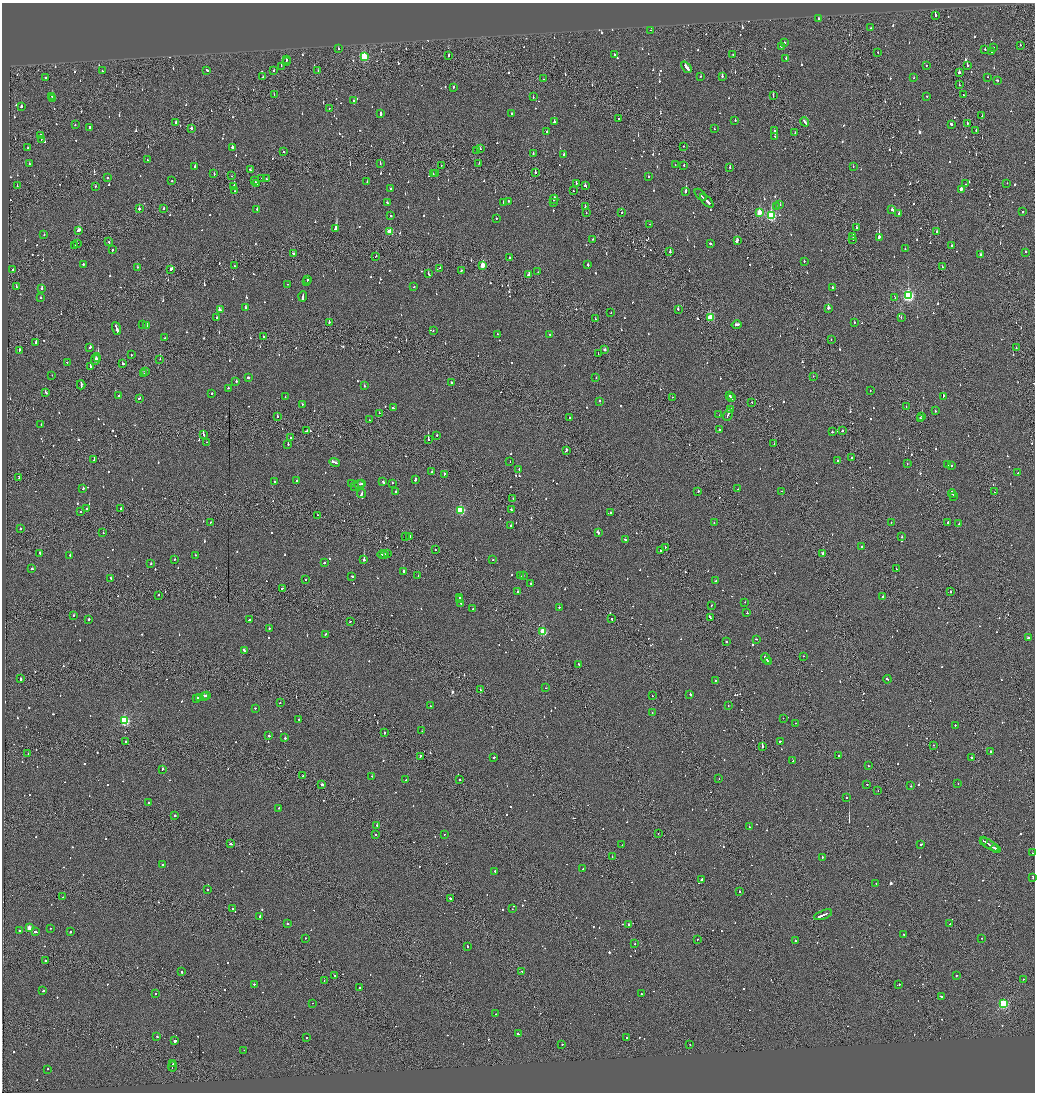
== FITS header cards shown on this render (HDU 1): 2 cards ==
NAXIS1  =                 2065
NAXIS2  =                 2180

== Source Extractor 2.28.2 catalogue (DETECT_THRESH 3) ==
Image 2065 x 2180 px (HDU 1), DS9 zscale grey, zoomed out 1/2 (1 PNG px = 2 x 2 image px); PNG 1037 x 1094 px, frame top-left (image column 1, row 2179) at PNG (2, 3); each listed source drawn as its Kron ellipse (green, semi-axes under 4 px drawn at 4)
Background -0.0718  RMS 0.063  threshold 0.189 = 3 sigma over >= 5 px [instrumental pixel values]
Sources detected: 1276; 88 cannot appear on this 1/2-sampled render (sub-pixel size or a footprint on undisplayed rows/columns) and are neither listed nor drawn; of the other 1188, the 500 brightest by FLUX_AUTO listed and drawn (688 fainter detections omitted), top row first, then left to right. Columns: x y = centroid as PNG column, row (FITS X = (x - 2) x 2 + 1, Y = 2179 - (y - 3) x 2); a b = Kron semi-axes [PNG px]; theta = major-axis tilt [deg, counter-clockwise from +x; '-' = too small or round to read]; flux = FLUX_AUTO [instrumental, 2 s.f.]
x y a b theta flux
935 15 2 2 - 350
818 19 2 2 - 53
871 28 2 2 - 77
650 30 2 1 - 46
785 42 2 2 - 91
1020 45 2 2 - 52
781 46 2 2 - 340
993 48 2 2 - 110
338 49 2 2 - 72
985 49 2 2 - 75
878 52 2 1 - 59
992 52 2 2 - 53
614 54 2 2 - 45
733 54 2 1 - 90
448 56 2 2 - 210
364 57 3 3 - 920
786 58 2 2 - 260
286 60 2 2 - 99
286 62 3 2 - 120
967 65 2 2 - 180
281 66 2 2 - 290
926 66 2 2 - 200
686 67 6 2 -48 880
207 70 3 2 - 100
274 70 2 2 - 52
318 70 2 1 - 45
102 71 2 2 - 70
959 73 2 2 - 170
701 76 2 2 - 100
722 76 3 2 - 230
263 77 2 2 - 46
988 77 2 2 - 45
45 78 2 2 - 86
914 78 2 2 - 47
544 79 2 2 - 65
997 80 2 2 - 68
959 85 2 1 - 83
453 87 2 2 - 110
274 95 2 1 - 52
773 95 2 1 - 91
963 95 2 1 - 50
52 96 3 2 - 110
926 96 2 2 - 64
533 97 2 2 - 90
53 99 4 2 - 100
353 100 2 2 - 63
21 107 2 2 - 250
329 108 2 2 - 52
380 114 4 2 - 280
511 114 2 2 - 78
982 116 2 2 - 89
619 118 2 1 - 64
735 120 2 2 - 77
176 122 3 2 - 110
555 122 3 2 - 160
804 122 5 2 - 160
967 123 3 2 - 99
75 125 2 2 - 81
952 125 3 2 - 110
90 127 3 2 - 120
191 128 2 2 - 97
714 129 2 2 - 54
775 130 3 2 - 86
976 131 2 2 - 120
547 132 2 2 - 130
795 133 2 2 - 53
41 135 3 2 - 74
775 136 2 1 - 49
41 139 2 2 - 44
684 146 2 1 - 59
232 147 2 2 - 190
27 148 2 2 - 65
480 149 2 2 - 84
477 150 2 2 - 130
284 152 2 2 - 63
533 153 2 2 - 71
564 154 2 2 - 82
147 160 2 2 - 52
29 163 2 2 - 50
479 163 2 1 - 55
380 164 2 2 - 53
441 165 2 1 - 62
675 165 2 1 - 69
684 165 2 2 - 59
195 166 2 2 - 72
853 166 2 2 - 94
730 167 3 2 - 120
250 170 3 2 - 110
535 172 2 2 - 140
214 174 2 2 - 88
433 174 2 2 - 82
436 174 2 2 - 240
231 176 2 1 - 57
648 177 2 2 - 98
107 178 2 2 - 100
262 178 2 1 - 84
266 179 2 2 - 49
255 180 2 1 - 86
172 181 2 2 - 51
367 182 2 2 - 66
256 183 4 2 - 170
576 183 2 2 - 63
1007 183 2 1 - 53
966 184 2 2 - 47
17 186 2 2 - 49
96 186 2 2 - 57
234 186 2 2 - 130
585 186 3 2 - 100
391 189 2 2 - 53
961 189 2 2 - 1400
235 191 2 2 - 54
573 191 2 1 - 50
686 191 2 2 - 320
701 195 7 2 -45 270
554 199 4 2 - 280
509 201 2 2 - 110
707 201 8 2 -45 360
387 202 3 2 - 70
503 202 2 2 - 72
553 203 2 1 - 85
780 204 2 2 - 110
585 207 2 2 - 71
776 207 2 2 - 51
164 208 2 2 - 95
139 209 2 2 - 370
257 209 2 2 - 46
892 210 2 2 - 270
1023 211 2 2 - 310
586 212 2 1 - 72
759 212 3 3 - 290
621 213 2 1 - 100
899 214 2 2 - 270
391 216 2 2 - 79
771 216 3 3 - 1300
496 218 2 1 - 290
650 224 2 2 - 70
856 227 2 2 - 150
336 229 3 2 - 4400
79 230 4 2 - 270
389 232 3 3 - 330
937 232 2 2 - 81
44 235 2 2 - 96
853 237 2 1 - 130
879 237 2 2 - 2100
593 239 2 2 - 91
853 239 2 2 - 99
737 240 4 2 - 170
109 242 2 1 - 110
77 243 2 2 - 100
710 243 2 2 - 330
951 245 2 2 - 170
75 246 2 2 - 250
112 249 2 2 - 75
905 249 2 1 - 140
670 252 2 2 - 95
1025 252 2 2 - 47
293 254 3 2 - 160
980 255 2 2 - 120
376 256 3 2 - 57
510 258 2 2 - 66
804 261 2 2 - 55
83 264 2 2 - 320
482 265 3 2 - 270
588 265 2 2 - 93
234 266 2 1 - 71
137 267 2 2 - 48
942 267 2 1 - 60
440 268 2 2 - 46
171 269 4 2 - 390
13 270 2 2 - 110
461 270 2 1 - 350
538 272 2 2 - 60
428 274 3 2 - 120
528 275 4 2 - 210
308 279 3 2 - 120
307 281 2 1 - 110
288 284 2 2 - 66
16 286 2 1 - 110
414 287 2 2 - 60
832 287 2 2 - 96
42 289 2 2 - 290
303 296 5 2 - 240
908 296 4 3 - 2000
895 297 2 1 - 46
41 298 2 2 - 71
245 308 2 2 - 250
828 308 2 2 - 350
678 309 3 2 - 140
220 310 4 2 - 130
611 313 2 1 - 350
901 317 2 2 - 71
217 318 2 2 - 67
710 318 3 3 - 510
595 319 2 2 - 58
329 322 2 2 - 130
854 322 2 2 - 84
143 325 2 2 - 82
147 325 2 2 - 110
736 325 5 2 - 190
116 328 7 2 -70 480
433 331 2 2 - 68
497 334 2 2 - 54
550 335 2 2 - 46
263 337 2 1 - 56
165 338 2 2 - 58
831 340 2 2 - 56
36 342 2 2 - 200
90 347 2 2 - 92
1016 348 2 2 - 59
604 349 2 2 - 61
19 350 4 2 - 160
598 354 2 2 - 150
131 355 2 2 - 74
95 359 6 2 70 310
98 359 2 2 - 3100
160 359 2 1 - 74
67 362 2 2 - 51
123 364 2 2 - 68
90 366 3 2 - 130
146 372 3 2 - 87
144 374 2 1 - 170
52 375 2 1 - 50
813 376 2 1 - 55
248 377 2 2 - 650
596 378 2 2 - 57
236 381 2 2 - 110
452 383 2 2 - 160
81 385 4 2 - 160
364 386 2 2 - 150
228 388 2 2 - 76
870 390 2 2 - 47
45 392 3 2 - 92
211 393 2 2 - 64
119 396 2 2 - 89
730 396 3 2 - 130
943 396 2 2 - 130
285 397 2 2 - 50
672 397 2 1 - 110
139 398 2 2 - 85
731 398 2 2 - 110
600 401 2 2 - 200
752 402 2 2 - 52
302 404 2 2 - 67
906 407 2 1 - 52
393 408 3 2 - 72
731 410 3 2 - 160
935 411 2 2 - 57
379 413 2 1 - 100
719 415 2 2 - 74
728 415 6 2 64 260
277 416 2 2 - 100
922 416 2 2 - 370
570 417 2 2 - 100
920 418 2 2 - 70
369 420 2 1 - 50
41 424 2 2 - 53
719 430 3 2 - 89
307 431 3 2 - 310
842 431 2 2 - 47
832 432 2 2 - 98
203 435 3 2 - 130
437 435 2 2 - 99
291 438 2 2 - 47
428 440 2 2 - 330
206 442 2 1 - 46
288 444 2 1 - 230
774 444 2 1 - 70
566 450 3 2 - 110
852 457 2 2 - 600
94 460 2 1 - 110
510 461 2 1 - 110
838 461 2 2 - 72
334 462 5 2 - 250
907 463 2 2 - 66
948 465 2 2 - 230
951 465 2 2 - 86
519 469 2 2 - 51
432 472 2 2 - 63
1018 473 2 2 - 85
444 474 2 2 - 78
19 478 2 1 - 79
415 479 3 2 - 100
297 480 2 2 - 49
274 482 2 2 - 87
383 482 2 2 - 100
352 483 2 2 - 86
392 483 2 2 - 91
359 484 5 2 - 200
362 484 4 2 - 160
355 486 2 2 - 79
83 489 2 2 - 80
738 489 2 2 - 54
782 491 2 1 - 110
396 492 2 2 - 61
698 492 3 2 - 100
994 492 2 2 - 55
362 493 4 2 - 180
952 494 4 2 - 740
954 497 2 1 - 70
513 499 2 1 - 47
87 508 2 2 - 52
121 509 3 2 - 63
511 509 2 2 - 73
460 510 3 3 - 900
81 511 2 1 - 58
610 513 2 2 - 74
317 515 2 1 - 45
210 522 2 1 - 50
891 522 2 1 - 63
948 522 2 2 - 70
714 523 2 2 - 46
959 524 2 2 - 110
511 526 2 2 - 110
20 529 2 2 - 77
103 533 2 1 - 55
598 533 3 2 - 270
406 536 2 1 - 220
410 536 2 2 - 170
902 537 2 2 - 55
625 540 4 2 - 200
665 547 2 1 - 130
862 547 2 2 - 63
435 550 2 2 - 49
660 550 2 1 - 73
40 553 3 2 - 170
387 553 3 1 - 130
382 554 5 2 - 330
384 554 2 2 - 200
823 554 2 2 - 120
70 555 2 2 - 110
195 555 2 2 - 50
174 559 2 2 - 54
364 560 2 2 - 960
493 560 2 2 - 50
324 563 2 2 - 67
151 564 2 2 - 61
32 569 2 2 - 80
896 569 2 1 - 57
403 571 2 2 - 250
523 575 2 2 - 62
352 576 2 2 - 120
418 576 2 2 - 54
521 576 2 2 - 46
111 578 2 2 - 69
306 579 2 2 - 48
715 581 4 2 - 130
531 583 2 2 - 57
282 588 3 2 - 100
518 592 2 2 - 170
950 592 2 2 - 50
159 595 2 1 - 53
883 596 2 1 - 270
459 598 2 2 - 130
460 600 3 2 - 280
745 602 2 1 - 130
460 603 2 2 - 130
711 606 2 2 - 52
559 607 2 2 - 110
473 609 2 2 - 86
747 613 2 2 - 150
73 615 2 2 - 76
710 617 3 1 - 170
89 619 2 2 - 210
612 619 2 1 - 84
249 620 3 2 - 87
350 622 2 2 - 170
269 629 2 2 - 140
543 632 3 3 - 680
325 634 2 2 - 62
1028 638 3 2 - 120
756 639 2 2 - 79
726 642 2 2 - 110
244 650 3 2 - 110
803 656 2 2 - 50
766 658 5 2 - 270
768 661 2 1 - 110
578 664 2 2 - 100
21 679 2 2 - 250
887 679 4 2 - 120
715 680 2 2 - 100
546 688 2 2 - 49
480 690 2 2 - 81
690 694 2 2 - 140
207 695 2 2 - 160
204 696 3 2 - 130
652 696 2 2 - 45
200 697 3 2 - 170
197 698 2 2 - 110
280 703 2 2 - 80
430 706 2 2 - 54
728 706 2 1 - 63
255 708 2 2 - 52
652 713 2 2 - 57
783 718 2 2 - 62
299 719 2 2 - 46
125 720 3 3 - 1400
795 723 2 1 - 44
955 725 2 2 - 47
422 731 2 1 - 58
384 733 2 2 - 150
269 736 2 2 - 410
285 738 2 2 - 120
125 741 2 2 - 160
780 741 3 2 - 580
933 745 2 1 - 52
762 747 2 2 - 1800
990 751 2 2 - 94
28 754 2 1 - 51
839 755 2 2 - 190
420 756 3 2 - 75
494 757 2 2 - 89
972 758 2 2 - 240
793 761 2 1 - 63
868 766 2 2 - 75
162 769 2 2 - 190
303 776 4 2 - 200
372 776 2 2 - 100
719 779 2 2 - 58
406 780 2 2 - 45
460 780 2 2 - 64
958 783 2 2 - 56
322 784 2 2 - 44
867 784 2 2 - 98
911 786 2 2 - 62
878 791 2 1 - 58
846 798 2 2 - 44
149 802 2 2 - 81
279 808 2 2 - 150
175 815 2 2 - 150
377 826 3 2 - 350
749 827 2 2 - 85
658 833 2 1 - 49
444 834 2 2 - 67
376 835 2 1 - 51
984 841 2 1 - 150
230 844 3 2 - 170
921 844 3 2 - 130
622 845 2 1 - 300
990 845 10 2 -33 500
995 849 5 2 - 230
1032 853 2 1 - 70
612 856 2 1 - 68
822 857 2 2 - 410
162 865 2 2 - 55
583 869 2 1 - 55
495 871 2 2 - 100
1033 878 2 1 - 96
701 880 3 2 - 170
876 883 2 1 - 130
207 889 2 2 - 100
739 891 2 2 - 68
63 897 2 2 - 58
451 899 3 2 - 200
232 909 2 2 - 81
512 909 2 2 - 49
823 915 10 2 22 420
260 916 2 2 - 300
287 923 2 2 - 190
950 924 2 1 - 68
629 925 2 2 - 160
29 928 3 2 - 150
51 928 2 1 - 55
20 931 2 2 - 53
36 932 3 2 - 100
70 932 2 2 - 62
903 934 2 2 - 110
305 938 2 2 - 150
982 938 2 2 - 55
697 939 2 1 - 75
795 941 2 2 - 180
634 944 2 2 - 72
467 946 2 2 - 78
45 961 2 2 - 190
522 971 2 1 - 49
182 972 2 2 - 140
334 975 2 1 - 83
956 975 2 2 - 120
1023 979 2 1 - 140
324 981 2 1 - 51
254 984 2 1 - 120
899 984 3 2 - 190
360 988 2 2 - 66
43 991 2 2 - 51
156 994 2 1 - 73
642 994 2 2 - 60
942 997 2 2 - 290
312 1003 2 1 - 130
1003 1004 3 3 - 1200
495 1014 2 2 - 47
518 1034 3 2 - 120
157 1036 2 2 - 76
306 1037 2 2 - 59
627 1037 2 2 - 170
175 1041 2 2 - 460
562 1044 2 2 - 74
690 1045 2 2 - 75
244 1050 2 2 - 54
173 1064 4 1 - 130
172 1066 5 1 - 100
48 1069 2 2 - 47
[688 fainter detections neither listed nor drawn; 88 sub-pixel or undisplayed-footprint detections neither listed nor drawn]